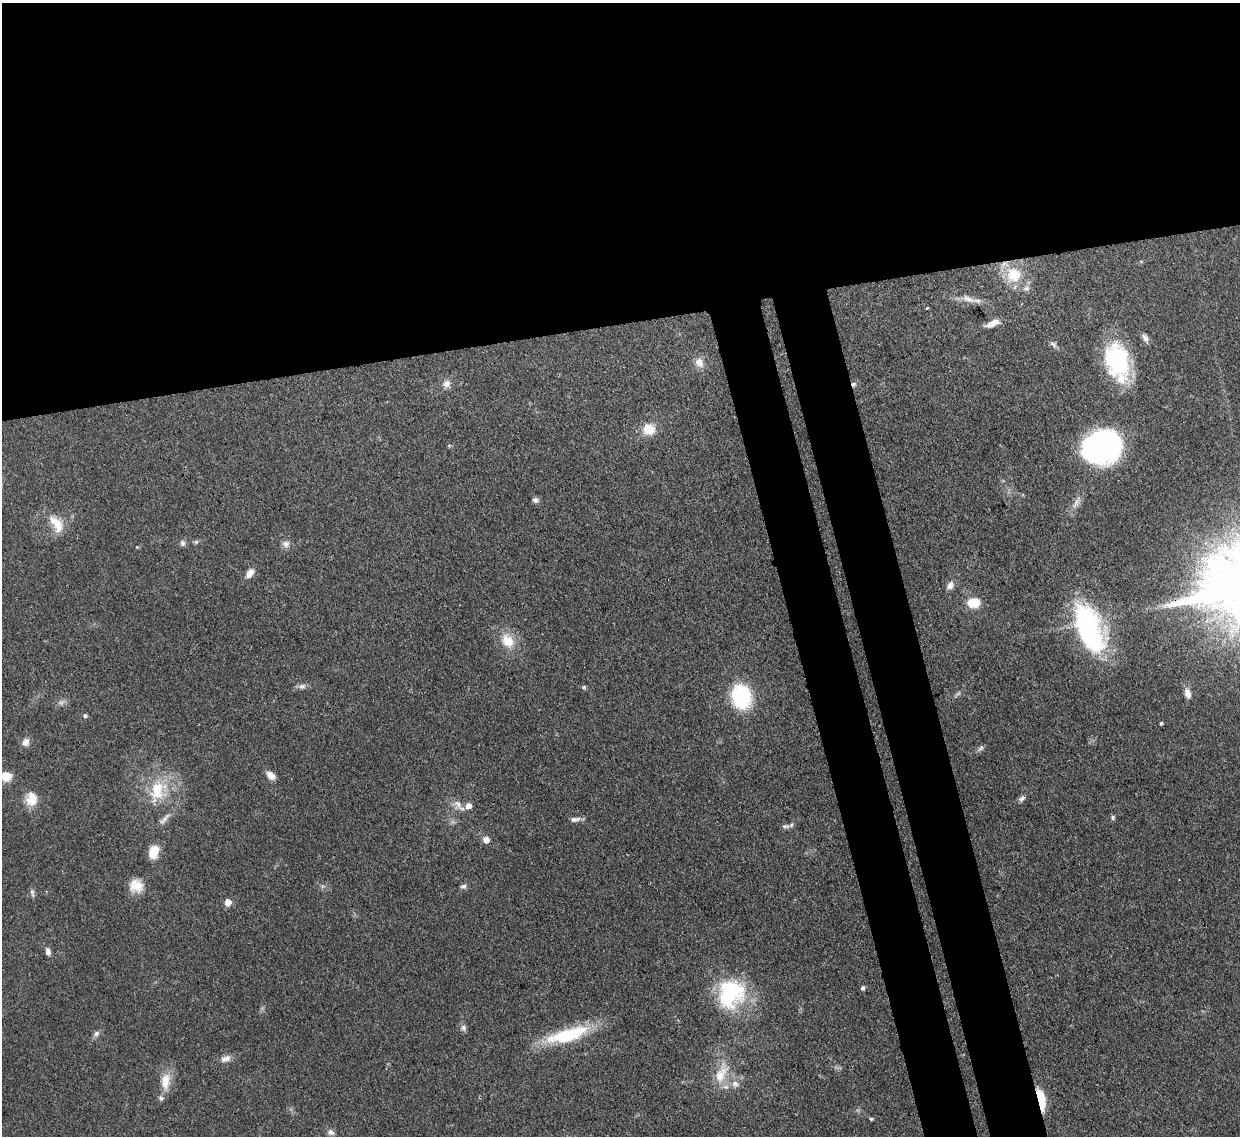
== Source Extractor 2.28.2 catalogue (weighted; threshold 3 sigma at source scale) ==
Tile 2 of 4 x 4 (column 2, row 1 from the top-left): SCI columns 1315-2552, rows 3621-4754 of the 5102 x 5088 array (HDU 1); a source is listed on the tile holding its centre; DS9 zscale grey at full resolution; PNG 1242 x 1138 px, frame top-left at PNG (2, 3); no overlay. Shown black and unused: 35% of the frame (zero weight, under 3 of 4 exposures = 9% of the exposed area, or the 3 px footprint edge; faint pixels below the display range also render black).
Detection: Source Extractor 2.28.2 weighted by HDU 2 'WHT'; one run over the whole footprint, this tile lists its part. Background 0.115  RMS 0.0049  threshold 0.022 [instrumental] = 3 sigma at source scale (4.5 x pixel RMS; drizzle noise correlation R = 1.50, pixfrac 1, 0.05/0.05 arcsec/px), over >= 5 px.
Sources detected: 65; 1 cosmic-ray / hot-pixel residue — not listed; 1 inside a brighter listed object's ellipse — not listed separately; the other 63 listed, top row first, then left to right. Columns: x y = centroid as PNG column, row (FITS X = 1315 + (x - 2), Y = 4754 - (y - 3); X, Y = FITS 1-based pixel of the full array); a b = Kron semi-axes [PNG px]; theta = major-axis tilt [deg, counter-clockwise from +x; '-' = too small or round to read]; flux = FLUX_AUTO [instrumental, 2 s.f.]
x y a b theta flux
1014 275 19 18 - 16
1027 288 8 8 - 1.9
968 299 21 8 -21 4.9
927 308 4 3 - 0.68
992 323 16 7 23 4.8
1145 338 11 6 -52 2.3
1053 344 11 7 -44 1.6
1117 361 43 25 -76 45
699 363 13 10 -57 4.1
446 384 10 9 - 3.1
649 429 14 13 - 9.2
1102 446 36 29 16 110
535 500 8 6 -24 1.6
1076 504 14 7 67 3.2
56 524 27 13 -56 9.1
196 542 6 5 - 0.9
182 543 8 7 - 1.4
286 544 10 9 - 2.4
250 573 12 8 57 3.3
950 585 11 7 53 2.7
974 603 11 9 6 11
1089 628 54 26 -68 85
508 641 20 15 -59 10
302 686 10 7 17 2
584 687 5 5 - 0.73
958 693 8 4 44 1
1188 693 12 6 -74 3.3
741 697 20 15 -77 47
61 703 7 6 - 1.4
85 715 5 5 - 1
1161 723 3 3 - 0.85
26 742 10 9 - 2.8
981 748 10 6 39 1.3
271 775 10 7 -41 4.1
6 776 13 12 - 6.5
157 791 32 22 72 22
1022 798 9 6 41 1.6
31 799 18 15 -90 7.7
458 804 14 8 -54 3.6
468 806 7 7 - 3.8
1113 817 6 5 - 1.1
164 819 22 6 45 3.2
574 819 13 6 6 2.3
785 826 12 5 -8 1.6
486 840 8 8 - 2.8
154 851 15 9 71 8.4
136 886 17 16 - 7.6
463 886 8 6 5 1.2
32 892 9 6 -88 1.5
228 902 5 5 - 8.6
48 951 8 6 -77 2.5
863 988 6 5 - 1
731 993 37 33 58 43
463 1028 9 7 -36 1.7
96 1033 8 7 - 1.6
568 1035 55 16 16 31
225 1059 14 8 20 3
721 1075 28 14 61 11
165 1081 23 12 84 8.5
735 1084 10 8 -28 2.9
1041 1099 17 6 -77 22
871 1119 4 3 - 0.91
331 1132 10 8 -39 1.9
Overlapping masked pixels (flux is a lower limit): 2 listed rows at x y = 1089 628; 1041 1099
Isophote crosses this tile's border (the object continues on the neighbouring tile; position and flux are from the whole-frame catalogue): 1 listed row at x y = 6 776